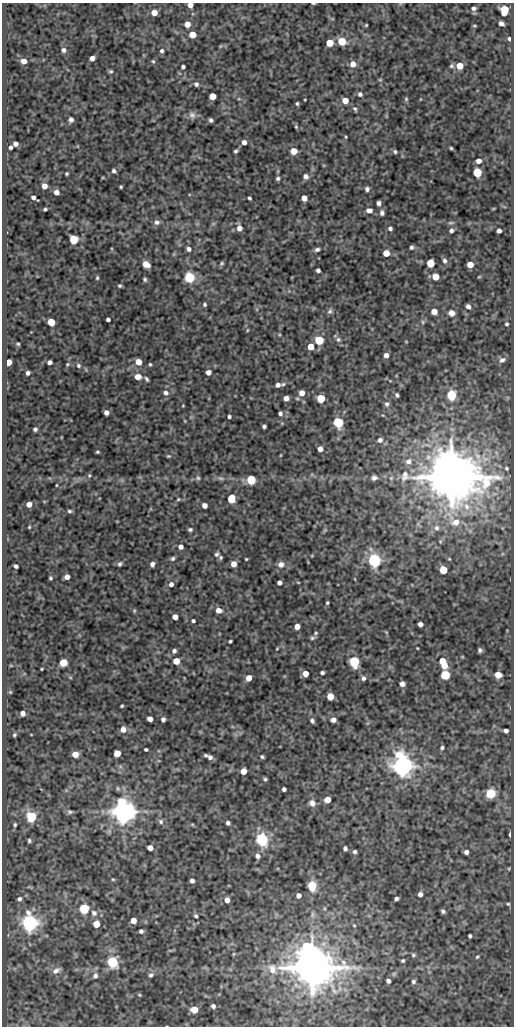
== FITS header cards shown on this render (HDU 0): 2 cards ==
NAXIS1  =                  512
NAXIS2  =                 1024

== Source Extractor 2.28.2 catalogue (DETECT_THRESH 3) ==
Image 512 x 1024 px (HDU 0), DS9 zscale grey, 1 PNG px = 1 image px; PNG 516 x 1028 px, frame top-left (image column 1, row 1024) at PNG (2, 3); no overlay
Background 70.8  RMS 0.49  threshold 1.46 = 3 sigma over >= 5 px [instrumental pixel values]
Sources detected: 279; all 279 listed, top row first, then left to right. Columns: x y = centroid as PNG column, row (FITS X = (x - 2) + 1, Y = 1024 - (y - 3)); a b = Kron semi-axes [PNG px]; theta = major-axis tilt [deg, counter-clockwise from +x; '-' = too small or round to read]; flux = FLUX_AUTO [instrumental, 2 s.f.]
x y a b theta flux
313 3 4 2 - 40
190 5 4 4 - 250
473 8 5 4 - 82
504 10 7 5 85 1400
154 12 5 5 - 430
501 23 5 4 - 140
187 24 5 5 - 330
366 25 3 3 - 32
474 26 4 2 - 32
192 35 5 5 - 680
509 39 4 3 - 55
342 41 5 5 - 1100
329 43 5 5 - 960
221 46 6 4 70 37
64 50 5 5 - 93
162 51 6 5 - 84
92 58 5 4 - 180
24 61 5 4 - 280
153 61 5 4 - 45
353 64 5 5 - 340
451 66 5 5 - 54
459 66 5 5 - 600
183 67 4 4 - 72
111 71 4 4 - 52
380 80 6 4 0 35
196 84 6 5 - 89
360 94 6 5 - 82
212 96 5 5 - 560
239 99 6 3 -18 40
406 99 5 5 - 44
345 100 5 5 - 410
297 103 4 3 - 47
355 109 7 5 -61 63
192 115 10 9 - 140
71 120 4 4 - 130
211 120 4 4 - 75
296 127 5 4 - 45
346 137 4 3 - 30
244 142 5 5 - 170
15 144 4 4 - 180
11 147 4 3 - 79
451 148 3 3 - 37
236 151 4 3 - 55
294 151 5 5 - 650
395 152 4 4 - 58
479 161 5 5 - 170
114 171 4 4 - 80
477 172 5 5 - 2000
67 174 3 3 - 41
306 176 6 5 - 140
278 178 5 5 - 68
44 186 5 4 - 300
121 187 3 2 - 38
367 189 5 4 - 88
56 192 5 4 - 200
33 197 4 4 - 120
249 198 4 3 - 55
304 198 5 4 - 350
379 203 4 4 - 100
45 209 4 3 - 52
493 209 5 3 - 27
369 210 6 5 - 170
382 213 5 4 - 100
157 222 7 6 - 130
451 223 10 4 0 59
213 224 6 4 19 45
239 228 7 5 -77 210
390 228 4 4 - 87
451 230 6 5 - 82
499 231 4 4 - 140
74 240 5 5 - 2200
411 247 4 3 - 69
188 249 6 5 - 110
317 249 6 4 19 91
386 253 5 5 - 510
445 261 6 5 - 90
222 263 6 5 - 53
430 263 5 5 - 1300
146 264 6 5 - 440
470 265 5 4 - 460
318 270 4 3 - 90
189 277 5 5 - 4200
435 277 5 5 - 700
479 277 5 3 - 28
97 278 5 3 - 43
145 279 5 4 - 58
120 286 4 3 - 50
205 304 4 4 - 57
468 306 5 4 - 140
330 311 8 6 63 79
434 311 5 5 - 420
451 313 7 6 - 190
108 319 4 4 - 100
51 322 5 5 - 940
423 322 6 4 -89 48
507 324 3 3 - 52
247 330 5 3 - 31
338 339 7 6 - 89
319 340 5 5 - 2500
18 344 4 3 - 45
311 347 5 5 - 550
386 355 4 4 - 190
502 360 9 7 26 120
9 362 5 4 - 430
50 362 4 4 - 130
138 362 5 5 - 460
67 364 6 5 - 43
150 364 4 3 - 42
78 365 6 5 - 68
208 372 5 4 - 200
28 373 4 4 - 97
138 377 6 6 - 270
147 379 6 4 -62 58
283 384 6 4 1 54
278 385 5 4 - 140
166 393 7 6 - 130
302 393 6 6 - 250
397 395 4 3 - 64
451 395 7 6 - 920
286 398 5 4 - 200
321 398 5 5 - 1700
387 404 7 6 - 100
183 406 4 2 - 23
106 413 5 4 - 140
280 413 4 4 - 87
229 417 4 3 - 71
185 421 5 3 - 25
338 422 5 5 - 4300
264 426 4 4 - 75
35 429 4 4 - 77
380 440 6 6 - 120
320 449 5 4 - 220
97 452 3 3 - 42
281 455 5 3 - 25
168 456 5 4 - 37
408 461 9 8 - 190
506 468 4 3 - 45
89 475 6 4 70 46
451 477 15 13 -14 200000
198 478 6 6 - 64
221 478 7 5 -19 74
374 478 7 6 - 110
391 478 6 6 - 64
251 480 5 5 - 2600
56 485 3 2 - 25
178 499 6 4 22 42
231 499 6 5 - 1100
29 504 5 4 - 250
204 505 5 4 - 200
466 506 12 9 -60 350
69 511 5 4 - 60
455 521 24 12 -45 720
29 527 4 3 - 33
437 528 8 7 - 140
190 529 5 4 - 65
325 530 6 4 45 48
440 541 5 3 - 34
181 547 4 4 - 170
217 554 6 4 59 68
221 557 5 5 - 52
173 558 6 5 - 67
246 559 3 3 - 32
374 560 5 5 - 12000
120 564 6 5 - 71
152 564 5 4 - 120
233 564 5 4 - 310
281 564 8 7 - 190
16 566 4 3 - 84
443 570 5 5 - 1400
67 577 5 4 - 190
50 578 3 3 - 50
355 579 5 3 - 25
279 582 4 4 - 130
298 582 5 3 - 27
171 584 5 5 - 130
327 603 4 3 - 46
219 610 5 5 - 290
134 611 5 4 - 40
175 617 5 4 - 330
193 621 4 3 - 64
420 624 4 4 - 160
297 626 5 4 - 350
386 632 5 4 - 31
316 633 6 4 23 46
312 638 7 4 17 64
230 641 4 3 - 47
277 648 3 3 - 27
417 648 3 2 - 24
480 650 4 4 - 72
174 651 5 4 - 96
176 661 5 5 - 540
354 661 6 5 - 4100
442 661 5 4 - 510
63 663 5 5 - 1100
444 665 5 5 - 490
41 669 3 2 - 27
322 673 4 3 - 79
305 674 5 5 - 380
445 675 5 5 - 2700
498 675 5 5 - 490
70 677 5 3 - 29
249 678 5 4 - 340
363 678 6 5 - 93
402 684 5 4 - 140
10 692 4 4 - 29
330 696 5 5 - 710
122 706 3 3 - 40
23 713 4 4 - 160
150 719 5 4 - 220
163 719 4 4 - 110
333 720 5 4 - 190
312 721 5 4 - 72
123 729 7 6 - 200
506 731 4 4 - 120
14 735 4 3 - 43
442 747 4 4 - 58
146 749 4 3 - 57
117 753 5 5 - 660
75 754 5 5 - 530
206 755 3 3 - 49
210 757 5 4 - 120
262 757 4 3 - 52
402 766 7 6 - 41000
244 771 5 5 - 430
265 779 4 4 - 50
284 789 4 4 - 95
490 794 5 5 - 3300
328 800 5 5 - 570
312 803 7 7 - 190
70 812 7 5 2 72
123 812 7 6 - 56000
31 817 5 5 - 4300
161 821 8 7 - 95
228 823 4 4 - 90
192 824 6 4 -18 37
15 825 5 5 - 57
510 834 4 2 - 69
262 839 6 5 - 9300
29 841 5 4 - 66
150 848 5 4 - 260
345 848 4 4 - 90
355 852 4 4 - 76
466 852 4 4 - 110
258 856 5 5 - 160
509 869 5 4 - 32
113 879 4 4 - 33
192 881 4 4 - 110
312 885 7 6 - 820
420 894 5 5 - 140
299 896 4 4 - 210
396 898 4 3 - 79
19 899 5 5 - 98
227 900 5 5 - 200
508 904 4 4 - 42
84 909 5 5 - 3900
443 911 4 4 - 73
94 913 9 8 - 170
312 914 11 6 82 120
196 916 5 4 - 62
133 920 5 5 - 410
29 923 6 6 - 18000
96 924 5 5 - 750
354 925 4 4 - 34
141 931 4 4 - 89
470 936 4 3 - 62
233 954 6 4 88 37
413 955 5 5 - 57
477 957 5 4 - 43
403 961 4 4 - 51
113 962 5 5 - 5800
312 967 12 11 - 150000
56 970 11 6 27 160
151 975 6 5 - 92
95 976 7 6 - 120
388 981 4 4 - 110
413 981 4 4 - 70
139 995 5 4 - 34
213 1006 4 4 - 100
194 1010 5 5 - 710
At the frame edge (FLAGS 8, measured only in part): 2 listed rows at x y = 313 3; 190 5

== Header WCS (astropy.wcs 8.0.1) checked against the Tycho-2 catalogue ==
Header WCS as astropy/WCSLIB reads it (CRVAL/CRPIX/CD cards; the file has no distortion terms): RA---SIN/DEC--SIN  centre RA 05:38:40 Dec -05:03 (84.67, -5.06 deg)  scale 1 arcsec/px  FOV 8.5' x 17.1'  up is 0 deg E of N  parity normal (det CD < 0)
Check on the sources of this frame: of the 60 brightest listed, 4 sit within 1.5 arcsec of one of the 5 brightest Tycho-2 stars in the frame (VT <= 10.99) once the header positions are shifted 0.23 arcsec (0.18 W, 0.15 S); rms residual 0.31 arcsec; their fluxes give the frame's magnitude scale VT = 21.36 - 2.5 log10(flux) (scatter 0.36 mag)
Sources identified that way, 4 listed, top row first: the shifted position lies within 1.5 arcsec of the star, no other Tycho-2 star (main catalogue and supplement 1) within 3.0 arcsec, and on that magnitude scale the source's flux lands within +1.5 / -3 mag of the star's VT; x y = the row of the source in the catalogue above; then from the Tycho-2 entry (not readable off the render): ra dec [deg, ICRS J2000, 3 dp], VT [Tycho-2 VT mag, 2 dp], TYC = Tycho-2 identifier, HIP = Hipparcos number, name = IAU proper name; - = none
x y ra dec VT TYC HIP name
451 477 84.613 -5.045 7.66 4775-212-1 26524 -
402 766 84.626 -5.125 9.56 4775-127-1 - -
29 923 84.730 -5.168 10.99 4775-252-1 - -
312 967 84.651 -5.181 9.44 4775-418-1 - -